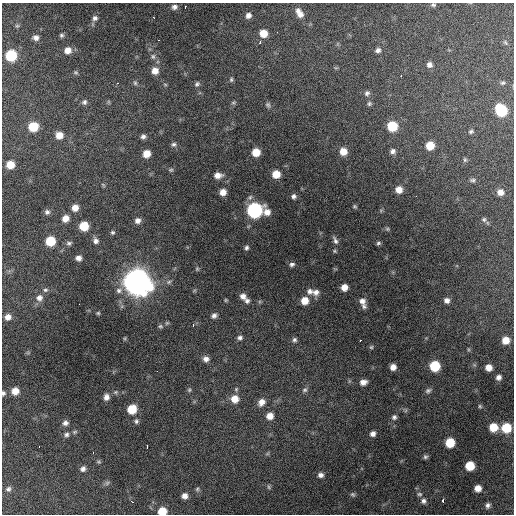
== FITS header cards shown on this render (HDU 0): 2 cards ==
NAXIS1  =                  512 / Axis length
NAXIS2  =                  512 / Axis length

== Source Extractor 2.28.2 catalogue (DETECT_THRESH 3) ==
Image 512 x 512 px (HDU 0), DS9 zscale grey, 1 PNG px = 1 image px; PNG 516 x 516 px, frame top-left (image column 1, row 512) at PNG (2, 3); no overlay
Background 3270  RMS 57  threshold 170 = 3 sigma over >= 5 px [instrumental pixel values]
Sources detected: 156; all 156 listed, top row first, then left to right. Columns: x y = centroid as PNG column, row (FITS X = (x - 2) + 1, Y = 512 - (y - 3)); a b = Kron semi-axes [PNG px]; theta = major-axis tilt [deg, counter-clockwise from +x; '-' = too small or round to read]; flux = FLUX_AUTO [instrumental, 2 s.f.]
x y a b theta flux
433 5 6 5 - 7.0e+03
174 7 7 6 - 1.3e+04
185 7 3 2 - 3.9e+03
299 13 11 6 -57 2.7e+04
248 15 6 6 - 1.6e+04
153 17 3 2 - 2.6e+03
95 18 8 7 - 1.5e+04
17 26 6 5 - 5.1e+03
277 32 2 2 - 9.6e+03
263 33 7 6 - 5.6e+04
61 35 6 6 - 7.7e+03
36 38 7 6 - 1.5e+04
158 40 3 2 - 4.1e+03
260 42 4 3 - 6.3e+03
505 42 7 4 -59 6.1e+03
68 50 8 7 - 3.1e+04
378 50 6 6 - 1.3e+04
11 55 8 7 - 2.1e+05
153 56 8 6 -88 1.1e+04
429 65 6 6 - 1.5e+04
155 71 8 8 - 3.4e+04
76 72 7 6 - 6.3e+03
401 75 2 2 - 2.2e+03
231 80 6 5 - 6.7e+03
117 83 3 3 - 3.4e+03
135 83 7 5 -87 7.5e+03
502 83 7 5 27 6.7e+03
165 84 6 3 -20 3.9e+03
197 84 7 6 - 9.3e+03
367 93 7 7 - 1.0e+04
84 102 7 6 - 1.0e+04
233 102 7 4 19 5.6e+03
369 104 6 5 - 6.9e+03
268 105 8 6 -71 9.5e+03
501 110 8 7 - 2.4e+05
392 126 7 7 - 1.4e+05
33 127 7 7 - 1.1e+05
471 131 7 5 14 7.5e+03
59 135 7 7 - 3.8e+04
143 136 6 6 - 1.2e+04
174 144 7 6 - 9.3e+03
430 146 7 6 - 6.7e+04
343 151 7 7 - 4.3e+04
393 151 7 6 - 1.3e+04
256 152 7 6 - 5.8e+04
147 154 6 6 - 4.4e+04
465 160 7 5 89 6.3e+03
10 165 7 6 - 6.0e+04
171 170 7 5 20 5.9e+03
276 174 6 6 - 5.5e+04
218 175 8 6 4 2.6e+04
473 180 8 5 -2 9.0e+03
103 185 7 4 -53 4.4e+03
399 190 7 6 - 3.2e+04
223 192 6 6 - 2.8e+04
500 192 8 7 - 2.6e+04
294 196 6 6 - 1.1e+04
416 196 2 2 - 2.4e+03
355 206 5 4 - 5.4e+03
75 208 7 6 - 3.1e+04
254 210 8 8 - 7.8e+05
47 212 7 7 - 1.1e+04
267 212 8 7 - 2.5e+04
65 218 7 6 - 3.3e+04
484 219 7 7 - 9.9e+03
137 221 7 7 - 2.0e+04
84 226 7 7 - 9.5e+04
387 229 6 5 - 5.5e+03
112 232 5 5 - 6.6e+03
335 240 12 6 -66 1.4e+04
50 241 7 7 - 1.2e+05
96 241 8 7 - 1.5e+04
69 243 8 6 8 9.4e+03
378 243 6 5 - 7.0e+03
246 248 5 4 - 8.0e+03
334 251 6 4 -22 4.9e+03
78 258 6 5 - 1.7e+04
292 264 7 5 14 1.0e+04
197 269 6 5 - 5.5e+03
137 282 12 12 - 4.4e+06
344 287 6 6 - 3.2e+04
45 290 7 5 12 8.3e+03
119 290 9 7 13 1.5e+04
194 291 6 3 19 4.2e+03
310 291 8 8 - 1.7e+04
316 292 10 8 -14 2.2e+04
243 296 8 6 -39 2.0e+04
39 298 8 8 - 1.9e+04
226 300 4 4 - 4.0e+03
447 300 6 6 - 1.6e+04
247 301 7 6 - 1.2e+04
305 301 7 7 - 4.9e+04
362 301 9 8 - 2.0e+04
79 304 2 2 - 2.1e+03
364 306 7 6 - 1.1e+04
98 313 5 4 - 5.4e+03
214 316 7 6 - 1.3e+04
8 317 6 6 - 2.2e+04
193 325 5 4 - 5.0e+03
160 326 7 5 0 7.5e+03
125 338 6 3 72 4.2e+03
240 338 7 6 - 1.1e+04
294 340 7 6 - 9.3e+03
360 340 2 2 - 2.9e+03
506 340 6 6 - 4.5e+04
371 347 5 5 - 5.7e+03
206 359 7 7 - 1.8e+04
435 366 7 7 - 1.6e+05
393 367 5 5 - 2.6e+04
489 367 6 6 - 3.2e+04
157 371 2 2 - 1.0e+04
498 377 6 6 - 1.5e+04
363 382 7 5 12 2.3e+04
189 390 6 5 - 5.8e+03
305 390 8 6 33 1.0e+04
15 391 7 7 - 3.8e+04
428 391 8 7 - 1.0e+04
115 392 7 5 20 6.7e+03
3 393 5 4 - 7.6e+03
106 397 8 7 - 2.0e+04
235 399 8 8 - 4.5e+04
261 402 9 7 46 2.6e+04
480 406 6 5 - 5.8e+03
132 409 7 7 - 9.9e+04
270 416 7 7 - 3.4e+04
394 417 6 6 - 1.0e+04
136 421 7 6 - 9.5e+03
65 423 8 7 - 1.4e+04
493 427 8 7 - 7.5e+04
506 428 8 8 - 1.2e+05
75 432 7 5 21 6.7e+03
373 434 6 5 - 1.6e+04
66 435 7 6 - 1.1e+04
450 443 7 7 - 1.0e+05
147 446 4 2 - 7.6e+03
39 447 2 2 - 2.9e+03
93 453 3 2 - 3.3e+03
267 454 6 4 19 5.2e+03
425 457 5 5 - 8.4e+03
98 462 7 4 -19 5.4e+03
470 466 7 7 - 9.6e+04
83 469 7 6 - 1.4e+04
321 475 7 6 - 1.5e+04
107 483 7 6 - 8.3e+03
269 487 6 5 - 6.1e+03
478 488 6 6 - 3.1e+04
8 489 7 6 - 1.2e+04
197 489 7 5 69 7.1e+03
353 494 7 5 -36 7.5e+03
419 494 7 5 -2 8.5e+03
184 496 6 6 - 2.1e+04
443 500 4 3 - 3.3e+05
423 501 7 7 - 1.3e+04
132 502 3 3 - 4.2e+03
488 505 6 5 - 1.1e+04
162 511 7 6 - 7.1e+04
At the frame edge (FLAGS 8, measured only in part): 3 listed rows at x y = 433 5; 3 393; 162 511